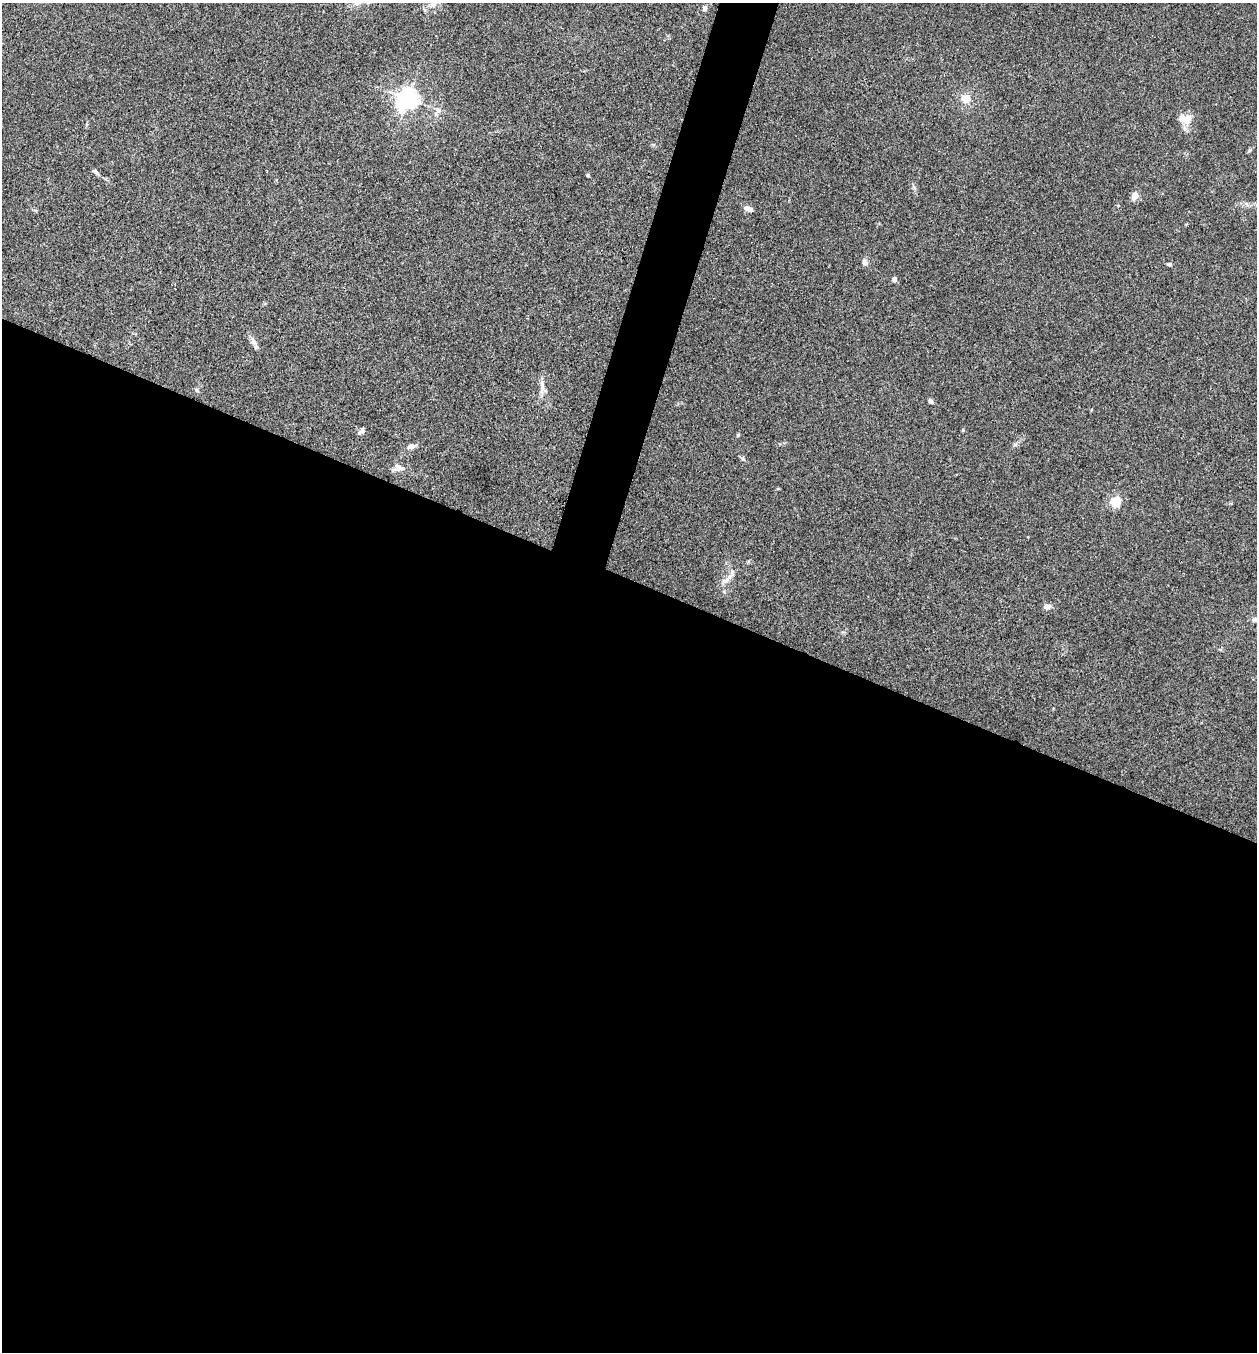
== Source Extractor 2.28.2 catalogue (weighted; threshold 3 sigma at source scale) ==
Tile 14 of 4 x 4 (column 2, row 4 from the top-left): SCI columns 1520-2774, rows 2-1351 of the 5419 x 5403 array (HDU 1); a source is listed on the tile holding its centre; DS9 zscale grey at full resolution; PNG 1259 x 1354 px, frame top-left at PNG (2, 3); no overlay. Shown black and unused: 59% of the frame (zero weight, under 3 of 4 exposures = <1% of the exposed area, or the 3 px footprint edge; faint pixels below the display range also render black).
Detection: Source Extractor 2.28.2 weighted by HDU 2 'WHT'; one run over the whole footprint, this tile lists its part. Background 0.0288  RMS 0.0045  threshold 0.0202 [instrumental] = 3 sigma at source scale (4.5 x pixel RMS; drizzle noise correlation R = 1.50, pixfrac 1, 0.05/0.05 arcsec/px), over >= 5 px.
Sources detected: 26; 1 inside a brighter listed object's ellipse — not listed separately; the other 25 listed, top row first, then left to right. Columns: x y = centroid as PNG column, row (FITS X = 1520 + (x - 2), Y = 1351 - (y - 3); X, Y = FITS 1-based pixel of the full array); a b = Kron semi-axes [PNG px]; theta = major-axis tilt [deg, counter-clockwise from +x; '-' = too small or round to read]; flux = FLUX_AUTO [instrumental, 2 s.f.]
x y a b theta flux
705 8 6 5 - 1.3
965 98 12 11 - 4.7
407 99 7 7 - 280
438 110 9 6 -63 1.7
1184 119 17 11 -13 6.1
95 172 9 5 -46 1.2
588 175 5 4 - 0.56
1134 196 8 6 53 3.9
748 208 10 5 -21 2.3
865 263 8 6 -64 1.7
1169 264 6 4 -5 0.88
894 279 5 5 - 1.4
253 342 14 7 -61 2.2
196 390 6 5 - 0.71
542 390 13 10 65 2.9
930 401 7 4 -41 1.2
362 430 8 6 77 1.2
738 435 5 4 - 0.52
411 446 9 7 15 2.1
743 459 8 5 -37 0.85
399 468 17 9 4 3.2
1115 502 5 5 - 42
726 580 15 7 32 2.7
1047 607 9 7 -6 2.2
1254 619 7 7 - 1.3